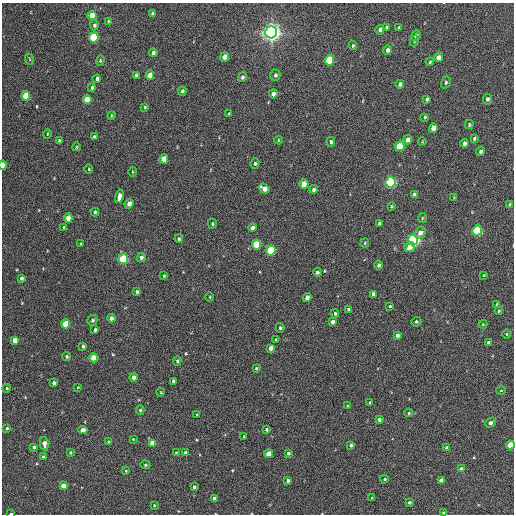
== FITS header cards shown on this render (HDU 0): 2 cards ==
NAXIS1  =                  512 / Axis length
NAXIS2  =                  512 / Axis length

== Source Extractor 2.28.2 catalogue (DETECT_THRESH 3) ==
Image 512 x 512 px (HDU 0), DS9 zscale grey, 1 PNG px = 1 image px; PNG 516 x 516 px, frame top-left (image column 1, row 512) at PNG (2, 3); each listed source drawn as its Kron ellipse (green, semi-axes under 4 px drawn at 4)
Background 303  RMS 17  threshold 50.6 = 3 sigma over >= 5 px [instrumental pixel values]
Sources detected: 164; all 164 listed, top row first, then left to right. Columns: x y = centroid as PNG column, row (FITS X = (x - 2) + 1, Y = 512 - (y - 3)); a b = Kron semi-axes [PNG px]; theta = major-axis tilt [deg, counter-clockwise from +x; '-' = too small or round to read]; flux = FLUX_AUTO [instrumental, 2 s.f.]
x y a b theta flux
153 14 4 3 - 2200
92 15 5 4 - 22000
108 21 3 3 - 1000
94 25 5 4 - 2300
386 27 4 3 - 1600
399 28 4 3 - 1700
380 30 5 4 - 3900
271 32 6 6 - 780000
416 36 6 4 68 4200
94 37 5 4 - 76000
414 41 5 3 - 980
353 46 4 3 - 1400
387 50 5 4 - 3900
153 53 4 3 - 3300
225 57 5 4 - 12000
439 58 4 4 - 11000
29 59 6 3 -70 1100
100 60 5 4 - 1400
329 60 5 4 - 73000
430 62 4 3 - 1200
136 75 4 3 - 2500
150 75 5 4 - 12000
275 75 6 5 - 2600
242 77 5 4 - 2200
97 79 4 3 - 3400
446 82 6 4 74 2000
400 84 4 3 - 3000
92 87 4 3 - 1500
182 91 4 3 - 2200
273 94 4 4 - 5900
26 96 5 4 - 38000
87 99 5 4 - 24000
427 99 4 3 - 1900
487 99 5 4 - 3200
145 107 3 2 - 1200
229 114 3 3 - 1400
111 115 4 3 - 970
425 117 3 3 - 1400
469 125 4 3 - 1300
433 128 5 4 - 14000
47 134 5 3 - 1000
94 137 3 3 - 2100
474 139 4 3 - 1700
59 140 4 3 - 1400
278 140 4 3 - 950
408 140 5 4 - 8800
331 142 5 3 - 2000
422 142 4 3 - 830
464 143 4 3 - 3800
400 146 5 4 - 44000
76 147 4 3 - 920
480 151 5 4 - 2600
164 159 5 4 - 20000
255 164 5 4 - 2100
3 165 4 3 - 8600
89 169 4 3 - 1000
132 172 5 3 - 930
390 182 5 5 - 190000
304 184 5 4 - 24000
264 189 6 4 -36 9100
313 189 4 3 - 2700
414 194 4 3 - 2200
119 196 7 4 76 7500
454 198 4 3 - 890
129 204 5 4 - 6400
510 205 4 3 - 2700
391 206 3 2 - 1300
95 212 4 3 - 1600
68 218 4 4 - 14000
422 218 5 3 - 1100
379 223 3 3 - 1700
212 224 5 3 - 1300
252 227 4 3 - 4200
64 228 4 3 - 2800
477 231 5 5 - 100000
420 233 6 5 - 7800
179 239 4 4 - 1400
413 240 5 5 - 320000
365 243 5 3 - 1000
81 244 3 3 - 1300
257 244 5 4 - 43000
410 247 5 5 - 10000
271 250 5 4 - 70000
141 257 5 4 - 3700
123 259 5 4 - 99000
378 265 4 4 - 2700
317 272 4 4 - 2100
484 275 4 2 - 760
164 276 3 3 - 1100
21 278 4 3 - 2400
137 292 3 3 - 2000
373 294 4 3 - 3100
210 297 4 3 - 890
307 297 4 4 - 6700
497 304 3 2 - 810
390 306 3 3 - 1300
349 310 4 4 - 3700
499 311 4 3 - 1200
335 313 4 3 - 1600
111 318 4 3 - 4200
92 320 5 5 - 2600
332 322 4 3 - 3900
416 322 5 4 - 1800
66 324 4 4 - 37000
483 324 4 3 - 890
280 328 5 4 - 1600
95 330 4 3 - 2100
506 334 4 3 - 970
397 335 4 4 - 4100
15 340 4 4 - 11000
276 340 4 3 - 1300
488 342 4 3 - 2200
83 346 4 3 - 2900
271 348 4 4 - 7100
66 356 4 4 - 2000
94 358 4 4 - 26000
177 361 4 3 - 1700
256 368 3 3 - 1200
134 377 4 4 - 5500
173 381 4 3 - 2200
54 383 3 3 - 2600
78 387 3 2 - 730
7 388 4 4 - 1900
501 391 5 3 - 1000
161 392 4 3 - 900
370 403 4 3 - 2300
347 406 3 2 - 870
140 410 5 4 - 1500
409 413 4 3 - 1200
197 415 3 3 - 1100
379 420 4 4 - 2600
491 422 6 3 42 4400
7 428 3 3 - 1300
83 430 5 4 - 9300
266 430 3 3 - 1800
244 436 3 2 - 700
133 439 3 2 - 820
109 442 4 3 - 2500
152 443 4 4 - 13000
44 444 7 4 -79 6900
351 445 4 3 - 2300
510 445 4 4 - 29000
34 447 3 3 - 2800
447 448 4 4 - 5100
70 452 3 2 - 1100
185 452 4 3 - 2100
176 453 3 3 - 860
288 453 4 4 - 2200
268 454 4 4 - 18000
43 457 3 3 - 2100
145 465 5 4 - 1400
461 469 4 4 - 4100
126 471 4 3 - 930
384 479 4 4 - 1500
441 480 4 4 - 4800
288 481 4 3 - 2900
63 486 4 4 - 15000
194 487 3 3 - 2100
214 498 4 3 - 3300
372 498 4 3 - 780
409 502 3 3 - 2100
154 505 4 3 - 880
11 513 3 2 - 1300
444 513 4 3 - 4000
At the frame edge (FLAGS 8, measured only in part): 4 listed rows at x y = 3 165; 510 445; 11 513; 444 513